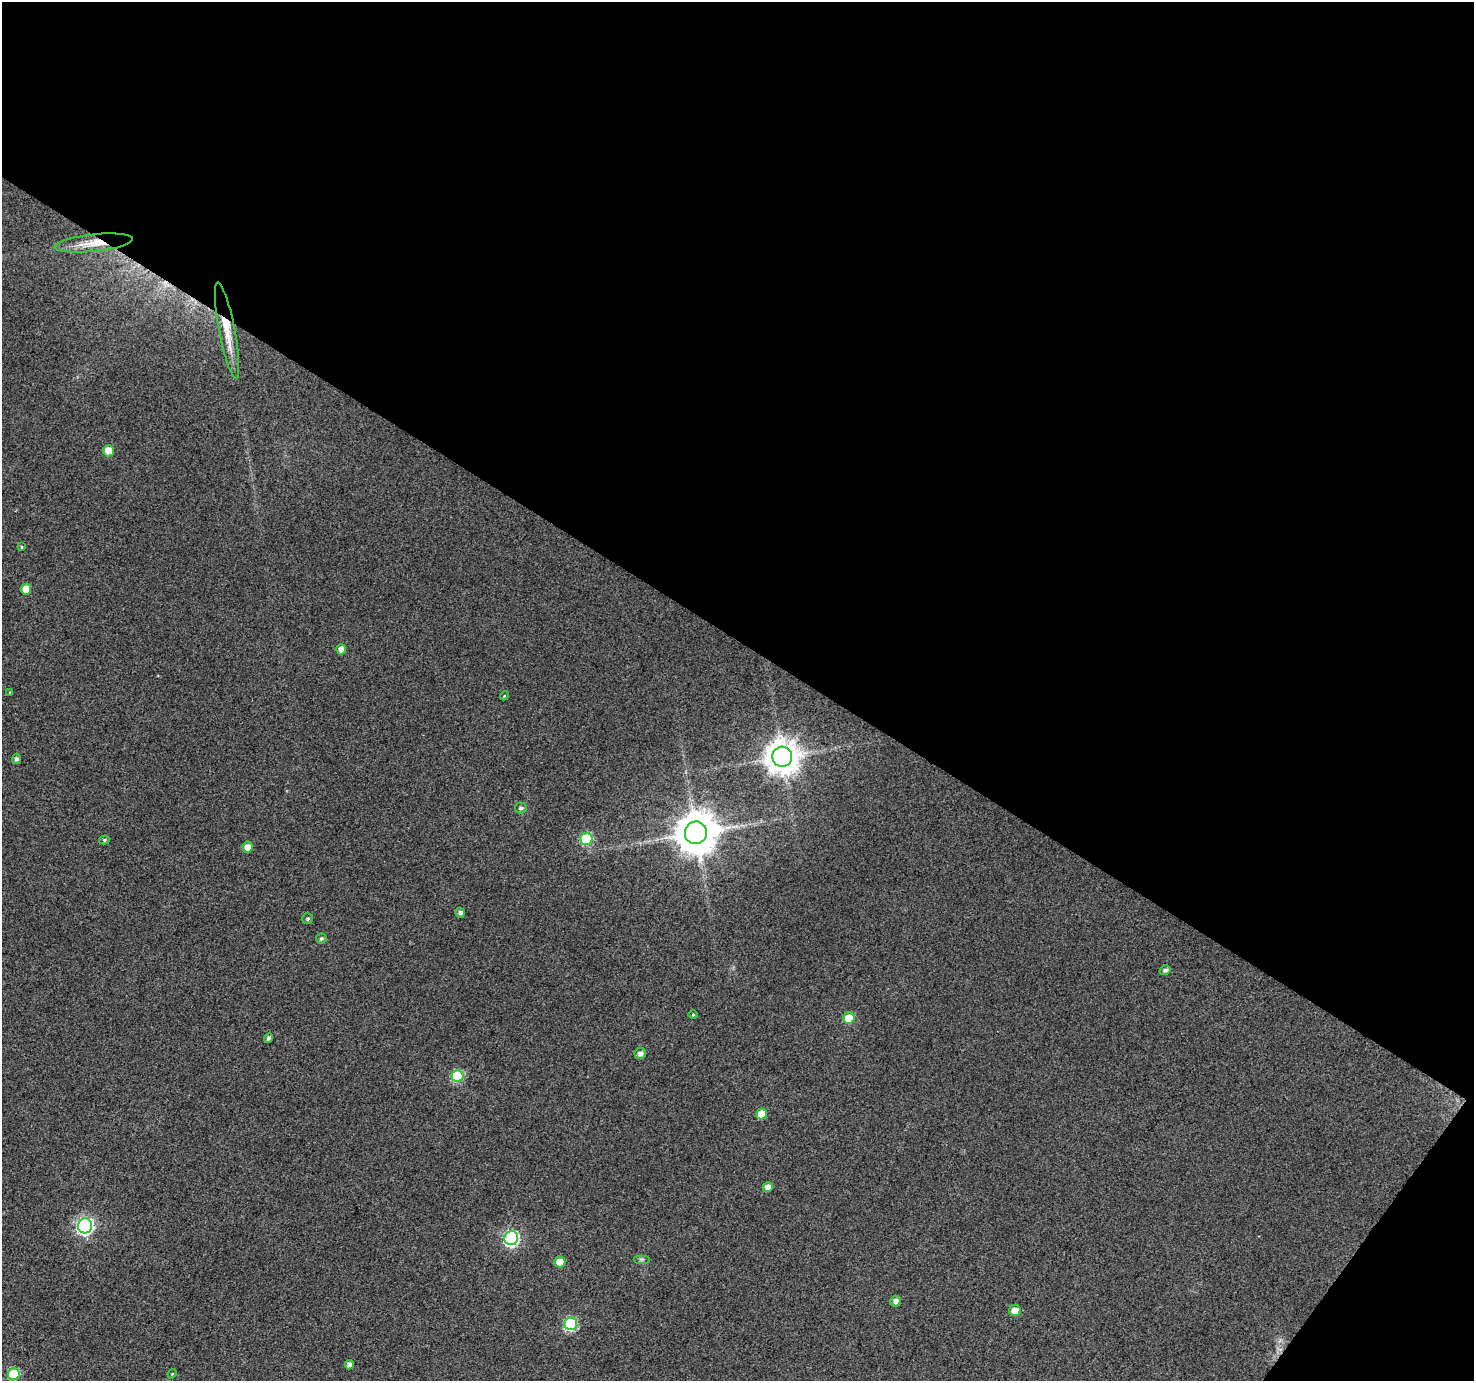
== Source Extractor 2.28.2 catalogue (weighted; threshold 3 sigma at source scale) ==
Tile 2 of 2 x 2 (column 2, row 1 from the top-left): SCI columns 1474-2945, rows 1496-2874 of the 2946 x 2973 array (HDU 1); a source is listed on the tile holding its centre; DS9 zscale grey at full resolution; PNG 1476 x 1383 px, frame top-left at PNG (2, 2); each listed source drawn as its Kron ellipse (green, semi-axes under 4 px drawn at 4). Shown black and unused: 48% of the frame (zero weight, under 3 of 4 exposures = <1% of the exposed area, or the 3 px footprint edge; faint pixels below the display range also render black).
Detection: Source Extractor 2.28.2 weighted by HDU 2 'WHT'; one run over the whole footprint, this tile lists its part. Background 0.0818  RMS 0.012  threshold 0.0547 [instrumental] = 3 sigma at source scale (4.5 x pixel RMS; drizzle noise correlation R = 1.50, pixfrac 1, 0.0396/0.0396 arcsec/px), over >= 5 px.
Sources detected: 36; all 36 listed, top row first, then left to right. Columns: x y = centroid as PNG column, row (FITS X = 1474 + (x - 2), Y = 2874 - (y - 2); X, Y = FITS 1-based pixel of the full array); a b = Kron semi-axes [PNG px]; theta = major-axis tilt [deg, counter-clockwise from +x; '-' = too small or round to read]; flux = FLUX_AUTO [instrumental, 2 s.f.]
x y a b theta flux
94 243 39 8 6 27
227 331 49 8 -79 32
109 451 5 5 - 21
21 547 4 3 - 1
26 589 5 5 - 15
341 649 5 5 - 8.1
10 692 4 4 - 0.9
504 696 4 3 - 1.1
782 757 10 10 - 2300
16 759 5 4 - 3.5
521 808 6 5 - 2.8
696 833 11 11 - 3800
586 839 6 6 - 87
104 840 5 4 - 1.9
248 847 5 5 - 8.2
460 913 5 5 - 3.7
308 919 5 5 - 2.2
321 938 5 5 - 2.4
1165 970 5 5 - 3.9
693 1015 4 4 - 1.2
849 1018 5 5 - 29
269 1038 5 4 - 2.9
640 1053 5 5 - 5.9
458 1076 6 6 - 88
761 1114 5 5 - 17
768 1187 5 5 - 8.3
85 1226 7 7 - 300
511 1238 7 7 - 230
641 1259 8 4 0 2.4
560 1262 5 5 - 17
896 1301 5 5 - 5.8
1015 1311 6 5 - 11
571 1324 6 6 - 120
350 1365 5 4 - 5.5
14 1374 6 6 - 64
172 1374 5 4 - 1.1
Overlapping masked pixels (flux is a lower limit): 2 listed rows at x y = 94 243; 227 331
Isophote crosses this tile's border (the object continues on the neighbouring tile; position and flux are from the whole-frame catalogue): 1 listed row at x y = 172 1374